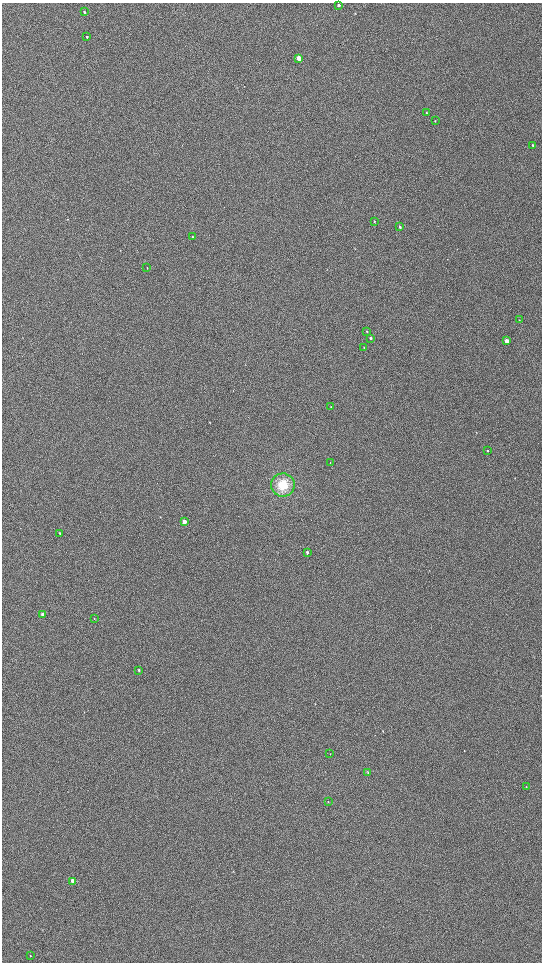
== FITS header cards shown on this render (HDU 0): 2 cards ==
NAXIS1  =                 1080 / length of data axis 1
NAXIS2  =                 1920 / length of data axis 2

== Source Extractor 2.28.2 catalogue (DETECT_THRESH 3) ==
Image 1080 x 1920 px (HDU 0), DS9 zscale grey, zoomed out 1/2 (1 PNG px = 2 x 2 image px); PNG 544 x 964 px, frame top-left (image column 1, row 1919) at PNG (2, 3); each listed source drawn as its Kron ellipse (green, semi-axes under 4 px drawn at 4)
Background 1150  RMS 160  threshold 472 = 3 sigma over >= 5 px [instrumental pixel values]
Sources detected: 32; all 32 listed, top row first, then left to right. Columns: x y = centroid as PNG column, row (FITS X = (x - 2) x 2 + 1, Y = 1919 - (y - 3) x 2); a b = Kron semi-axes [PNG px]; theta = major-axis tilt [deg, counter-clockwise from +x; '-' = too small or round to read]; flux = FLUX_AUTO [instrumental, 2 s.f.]
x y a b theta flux
339 5 3 2 - 65000
84 12 3 2 - 44000
87 37 3 2 - 35000
299 58 3 2 - 510000
426 113 3 2 - 14000
435 121 2 2 - 12000
533 145 3 2 - 17000
374 221 3 2 - 16000
400 227 3 2 - 44000
192 237 2 2 - 12000
147 268 2 2 - 11000
519 320 3 2 - 10000
367 331 2 2 - 23000
370 338 3 2 - 39000
507 341 3 2 - 250000
364 347 3 2 - 13000
331 407 2 2 - 11000
488 451 3 2 - 16000
330 463 3 2 - 11000
283 485 12 11 - 580000
184 522 3 2 - 240000
60 533 3 2 - 28000
307 552 3 2 - 61000
42 614 3 3 - 70000
94 618 2 2 - 12000
139 670 3 2 - 31000
330 754 2 1 - 8300
368 772 3 3 - 18000
526 787 3 2 - 13000
328 802 3 1 - 9700
73 881 3 3 - 540000
30 956 3 2 - 20000